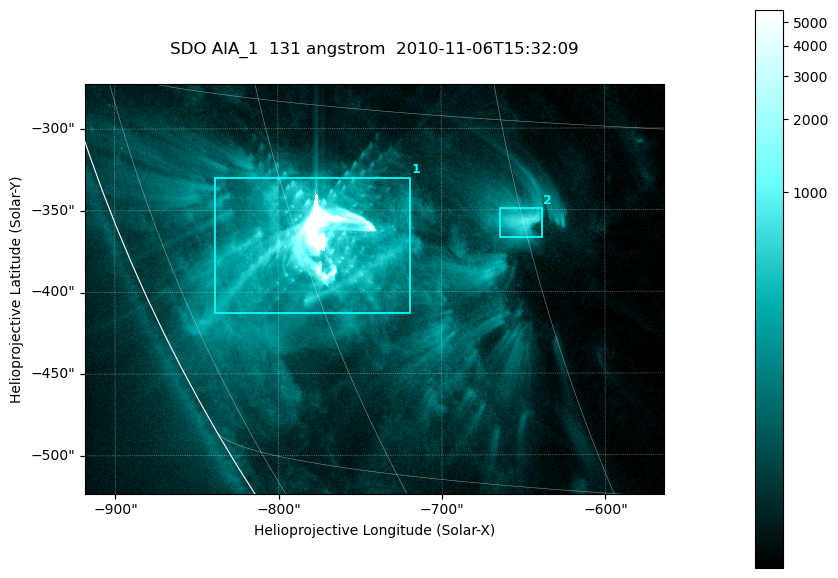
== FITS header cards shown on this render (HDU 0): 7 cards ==
TELESCOP= 'SDO     '           /
INSTRUME= 'AIA_1   '           /
WAVELNTH=                  131 /
WAVEUNIT= 'angstrom'           /
DATE-OBS= '2010-11-06T15:32:09.62' /
CTYPE1  = 'HPLN-TAN'           /
CTYPE2  = 'HPLT-TAN'           /

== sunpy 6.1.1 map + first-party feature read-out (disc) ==
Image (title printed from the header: SDO AIA_1  131 angstrom  2010-11-06T15:32:09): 590 x 417 px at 0.601 arcsec/px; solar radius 968 arcsec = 1612 px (partial field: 2.7% of the solar disc is inside the frame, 89% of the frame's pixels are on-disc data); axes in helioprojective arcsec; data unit not stated in the header (colour bar unlabelled)
Pointing: header CRPIX1/2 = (2045.07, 2040.72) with CRVAL1/2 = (0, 0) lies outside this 590 x 417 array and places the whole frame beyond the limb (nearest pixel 1.35 R_sun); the SolarSoft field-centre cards XCEN/YCEN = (-740.9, -398.3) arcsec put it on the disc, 766 arcsec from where CRPIX/CRVAL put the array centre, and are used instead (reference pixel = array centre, CRVAL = XCEN/YCEN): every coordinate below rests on XCEN/YCEN
Orientation: roll -0.139 deg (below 1 deg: not rotated)
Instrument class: DISC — disc imager (sunpy class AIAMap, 131 A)
Bright regions (active regions / flare kernels): reference = the on-disc median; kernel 5 px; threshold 5 sigma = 272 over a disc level ~54.4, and >= 1.15x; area >= 246 px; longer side >= 5 px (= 3 arcsec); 2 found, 2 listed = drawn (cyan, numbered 1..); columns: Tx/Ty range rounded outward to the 2 arcsec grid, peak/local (2 s.f.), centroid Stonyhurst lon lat
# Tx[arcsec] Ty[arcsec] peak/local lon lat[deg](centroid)
1 -840..-718 -414..-330 301 -59 -20
2 -664..-638 -368..-348 16 -45 -19
Off-limb structures (1.02-1.3 R_sun): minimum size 123 px: none found